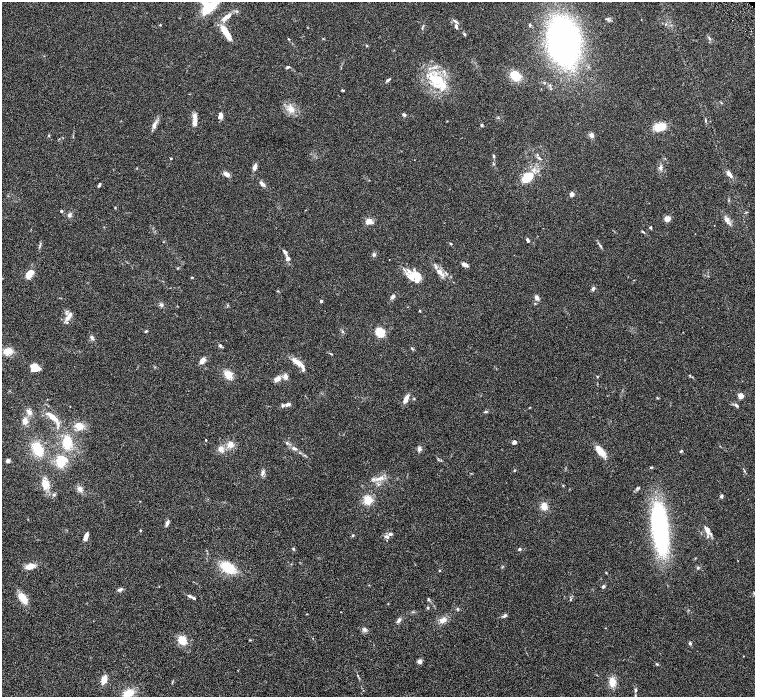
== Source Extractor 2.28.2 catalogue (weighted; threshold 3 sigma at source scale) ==
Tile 7 of 4 x 4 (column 3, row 2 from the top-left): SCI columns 3016-4521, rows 3084-4472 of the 6027 x 6025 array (HDU 1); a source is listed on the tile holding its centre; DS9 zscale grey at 2 x 2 block average (1 PNG px = mean of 2 x 2 image px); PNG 757 x 699 px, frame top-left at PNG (2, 2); no overlay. Shown black and unused: <1% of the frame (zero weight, under 3 of 6 exposures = <1% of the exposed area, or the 3 px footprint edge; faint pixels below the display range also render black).
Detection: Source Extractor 2.28.2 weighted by HDU 2 'WHT'; one run over the whole footprint, this tile lists its part. Background 0.039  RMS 0.0033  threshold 0.0137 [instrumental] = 3 sigma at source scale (4.09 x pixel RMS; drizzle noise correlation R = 1.36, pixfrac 0.8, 0.05/0.05 arcsec/px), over >= 5 px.
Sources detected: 168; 1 inside a brighter object's white glare — not listed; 17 inside a brighter listed object's ellipse — not listed separately; the other 150 listed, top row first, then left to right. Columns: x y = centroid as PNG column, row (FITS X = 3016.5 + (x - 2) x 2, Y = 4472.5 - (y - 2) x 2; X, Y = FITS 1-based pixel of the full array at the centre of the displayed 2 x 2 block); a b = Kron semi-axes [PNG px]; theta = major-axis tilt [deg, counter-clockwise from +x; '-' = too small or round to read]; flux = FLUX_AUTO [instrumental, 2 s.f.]
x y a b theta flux
204 2 10 7 -53 7.1
210 8 16 7 42 22
227 17 16 4 36 6.3
666 24 3 2 - 0.42
160 25 3 2 - 0.48
530 25 4 2 - 0.79
456 26 5 4 - 1.9
225 31 20 6 -59 9.5
464 34 4 3 - 0.78
709 38 4 3 - 0.87
288 39 3 2 - 0.42
563 41 29 19 -88 280
367 45 3 2 - 0.42
288 67 6 2 28 0.82
515 76 13 10 -51 10
434 79 26 12 -31 22
388 80 6 3 38 1.3
342 90 4 2 - 0.59
721 103 3 2 - 0.41
291 109 10 7 -35 5.3
404 115 3 3 - 1.9
220 116 8 4 72 2.7
195 117 11 4 -85 3.8
706 121 3 2 - 0.51
481 125 3 3 - 0.98
154 126 11 5 82 2.9
660 127 10 7 16 11
591 135 5 5 - 2.3
494 156 3 3 - 0.92
171 158 3 3 - 0.49
539 158 5 3 - 1
494 164 3 3 - 0.51
255 167 7 4 69 2.7
661 168 7 4 -75 1.6
226 174 8 5 -32 2.8
729 174 7 3 -49 4.3
527 177 8 5 39 25
262 184 8 4 -46 2.1
99 185 5 2 - 1
572 194 2 2 - 8.8
115 207 3 2 - 0.36
61 211 3 3 - 1
69 215 5 4 - 1.7
667 218 5 5 - 4.5
727 219 7 6 - 2.7
368 221 8 6 21 3.9
650 227 3 3 - 0.74
643 232 4 2 - 0.75
527 240 4 3 - 1.5
451 244 3 2 - 0.54
600 246 5 2 - 0.72
284 252 7 4 -53 1.5
374 255 4 4 - 1.5
287 259 6 4 68 2.1
389 260 2 2 - 0.23
464 264 6 3 -25 3.6
439 272 13 4 -42 4.8
29 274 10 6 59 8.5
415 275 17 10 5 13
192 277 2 2 - 0.62
593 289 5 4 - 1.4
393 297 6 4 42 1.5
537 298 6 4 -60 2.3
321 301 2 2 - 2.8
161 305 5 4 - 1.3
420 311 3 2 - 0.48
69 316 14 5 58 4
146 331 4 3 - 0.72
380 332 7 7 - 12
92 337 5 4 - 1.2
220 346 5 3 - 1.1
412 348 5 2 - 0.69
8 351 10 7 13 6.7
331 354 5 2 - 0.54
202 360 5 4 - 4.8
299 364 15 5 -39 6.5
35 368 9 7 -21 9.1
228 374 7 6 - 8.3
285 376 6 5 - 2.6
597 376 3 2 - 0.45
277 379 8 5 36 3.8
741 396 3 2 - 19
406 399 9 4 63 4.2
288 404 5 4 - 1.7
736 405 6 3 -47 1.5
530 407 3 2 - 0.3
29 412 7 5 -65 2.8
486 412 5 3 - 0.84
53 417 16 5 -43 7.9
25 421 7 5 88 3.9
79 426 9 7 -30 7.3
206 440 2 2 - 0.63
67 442 11 7 -85 15
514 442 2 2 - 7.4
230 445 7 6 - 4.4
293 448 6 3 -73 1.5
37 449 13 9 -65 16
221 449 6 6 - 3.1
419 449 6 4 81 1.9
600 451 11 6 -50 9.3
681 451 4 2 - 0.85
8 461 4 4 - 1.7
61 463 15 11 55 11
651 467 4 2 - 0.58
263 472 6 4 75 1.9
380 478 10 5 26 4.3
45 484 11 6 -83 7.6
80 489 7 5 -54 3
54 494 4 3 - 0.91
721 496 4 3 - 1.3
368 500 8 7 - 9.5
544 506 7 6 - 5.1
167 523 7 4 68 2.1
659 527 49 13 -84 120
140 530 3 2 - 0.42
708 531 9 5 83 3.4
390 534 6 3 -7 1.7
353 535 3 3 - 0.52
387 536 7 4 -22 1.9
86 537 8 4 71 4.1
294 548 4 3 - 0.74
520 549 3 3 - 0.89
30 566 9 5 12 6.6
228 567 12 9 -38 18
698 568 4 3 - 0.72
440 570 3 2 - 0.61
606 572 3 2 - 0.39
603 586 4 3 - 1.3
120 589 6 4 20 1.8
754 593 3 2 - 0.39
190 596 6 3 -18 1.8
23 598 13 7 -51 8.4
428 599 4 2 - 0.77
570 599 3 3 - 0.64
428 608 3 3 - 0.8
458 609 4 3 - 0.68
504 616 5 3 - 1.1
399 620 6 4 49 1.8
443 620 9 6 11 3.7
364 630 6 5 - 2
182 640 9 7 -58 8.6
690 643 3 3 - 1.4
744 656 2 2 - 0.28
419 662 5 4 - 2.3
104 679 7 5 68 6.8
172 682 3 2 - 0.48
612 682 9 7 90 6.6
635 690 5 3 - 0.95
128 693 9 6 18 11
635 696 3 2 - 0.44
Isophote crosses this tile's border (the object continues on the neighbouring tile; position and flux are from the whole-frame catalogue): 3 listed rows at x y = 204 2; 210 8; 635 696
Diffuse or blended objects may show on this block-average render without a row.